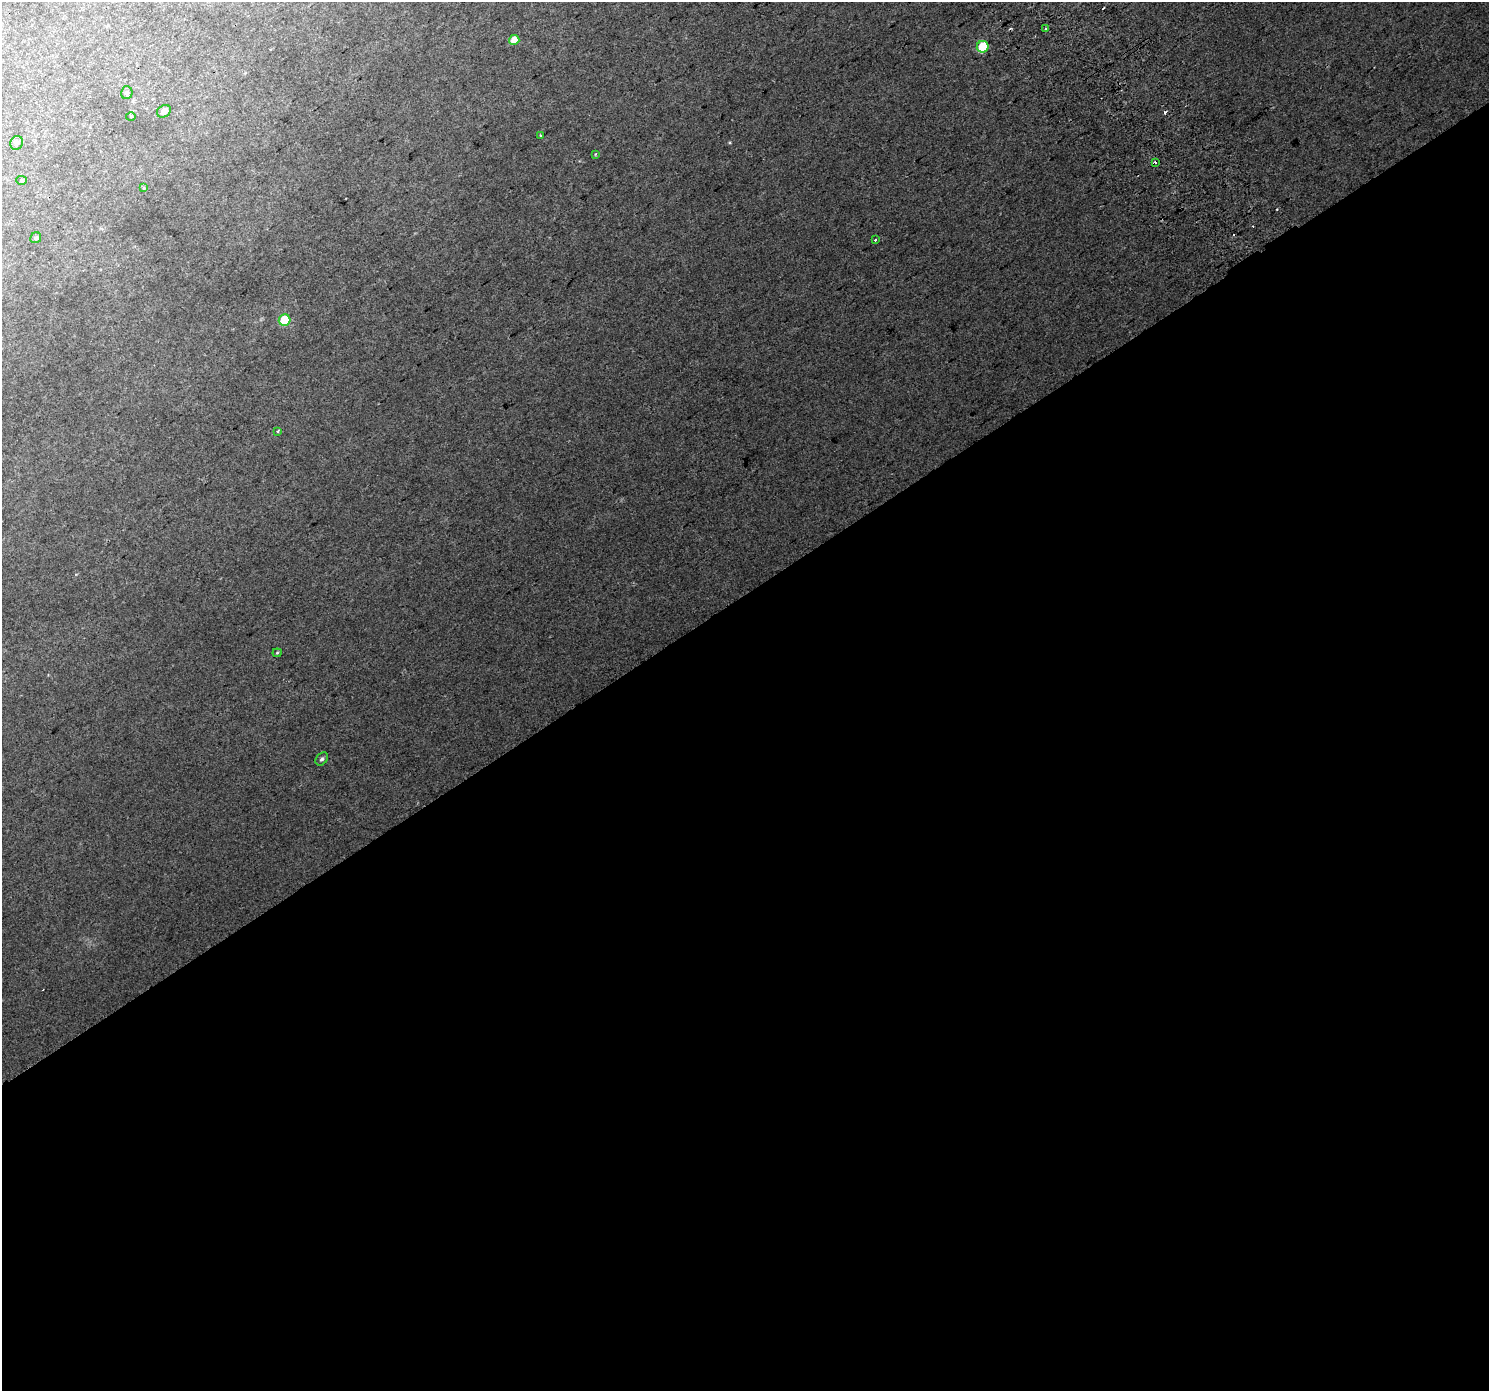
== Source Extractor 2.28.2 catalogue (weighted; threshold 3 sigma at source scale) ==
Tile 15 of 4 x 4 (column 3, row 4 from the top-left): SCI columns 3017-4503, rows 220-1608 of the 6026 x 5933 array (HDU 1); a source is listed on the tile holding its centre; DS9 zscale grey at full resolution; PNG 1491 x 1393 px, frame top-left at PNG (2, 2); each listed source drawn as its Kron ellipse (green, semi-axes under 4 px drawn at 4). Shown black and unused: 57% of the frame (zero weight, under 2 of 3 exposures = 2% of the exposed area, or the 3 px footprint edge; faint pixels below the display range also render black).
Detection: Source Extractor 2.28.2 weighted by HDU 2 'WHT'; one run over the whole footprint, this tile lists its part. Background 0.0454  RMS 0.012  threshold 0.0538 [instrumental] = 3 sigma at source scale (4.5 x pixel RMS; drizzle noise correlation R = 1.50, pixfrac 1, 0.0396/0.0396 arcsec/px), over >= 5 px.
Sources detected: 24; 6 cosmic-ray / hot-pixel residue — neither listed nor drawn; the other 18 listed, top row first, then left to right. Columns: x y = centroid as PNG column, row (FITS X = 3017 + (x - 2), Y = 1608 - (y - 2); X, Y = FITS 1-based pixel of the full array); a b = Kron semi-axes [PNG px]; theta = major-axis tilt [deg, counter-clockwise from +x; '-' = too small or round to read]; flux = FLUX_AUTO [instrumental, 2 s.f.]
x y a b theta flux
1045 29 3 2 - 1.3
514 40 5 5 - 16
983 47 6 5 - 40
127 93 6 5 - 3
164 111 7 6 - 5
131 117 5 3 - 1.3
541 135 3 2 - 1.3
17 143 7 6 - 3.5
595 154 3 3 - 1.3
1155 162 3 3 - 7.8
21 180 5 4 - 1.3
144 188 4 4 - 1.1
36 238 6 5 - 2.5
876 240 3 3 - 3.3
285 320 6 6 - 52
277 431 3 3 - 3.6
277 653 5 4 - 1.2
322 759 7 5 50 2.7
Unlisted compact peaks at least as high as the median listed source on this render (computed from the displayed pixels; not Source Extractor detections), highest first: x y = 730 142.